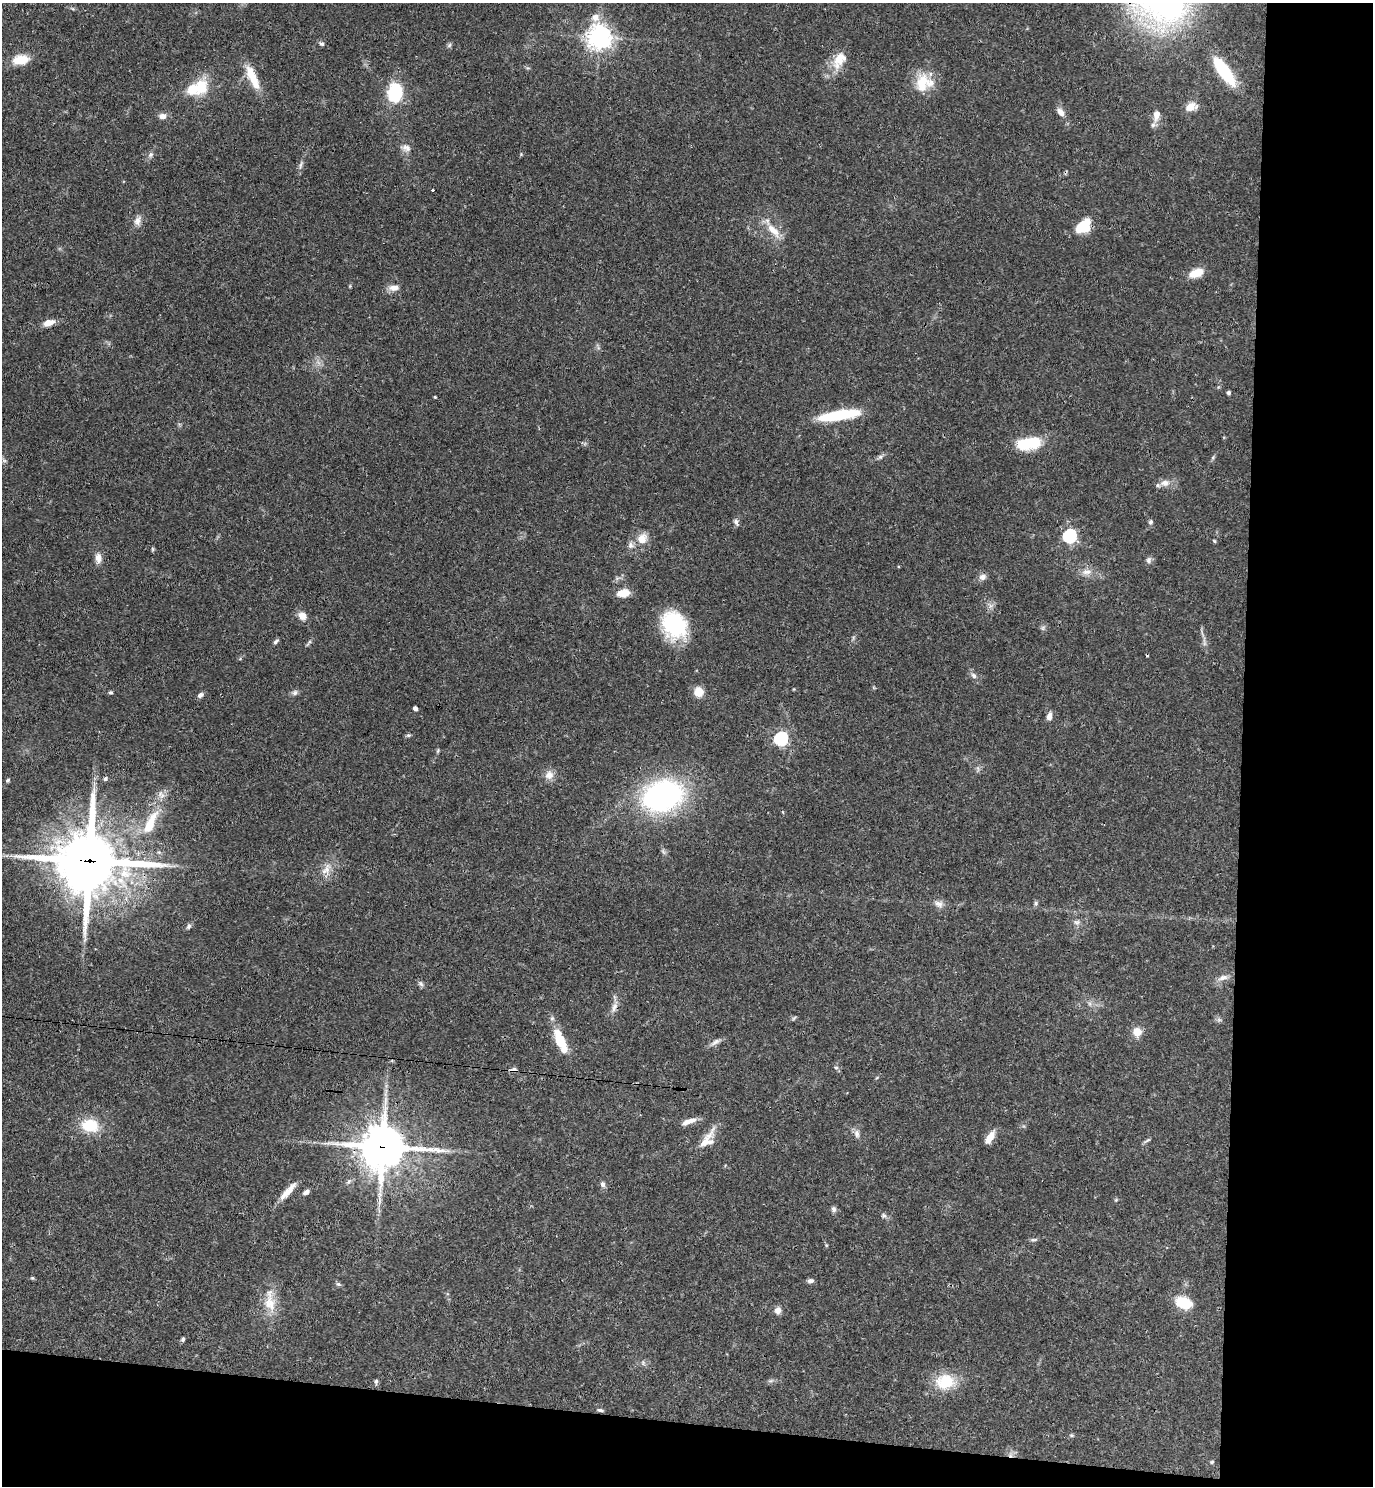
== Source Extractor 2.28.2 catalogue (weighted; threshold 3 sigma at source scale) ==
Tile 9 of 3 x 3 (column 3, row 3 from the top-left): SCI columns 3011-4381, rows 19-1502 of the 4601 x 4479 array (HDU 1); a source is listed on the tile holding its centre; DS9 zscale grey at full resolution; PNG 1375 x 1488 px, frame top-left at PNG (2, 3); no overlay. Shown black and unused: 14% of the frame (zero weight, under 3 of 4 exposures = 6% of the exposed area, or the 3 px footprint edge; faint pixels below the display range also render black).
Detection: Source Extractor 2.28.2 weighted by HDU 2 'WHT'; one run over the whole footprint, this tile lists its part. Background 0.0595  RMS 0.0031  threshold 0.014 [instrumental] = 3 sigma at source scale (4.5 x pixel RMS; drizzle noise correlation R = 1.50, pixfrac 1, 0.05/0.05 arcsec/px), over >= 5 px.
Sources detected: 109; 1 inside a brighter object's white glare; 1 cosmic-ray / hot-pixel residue — not listed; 2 inside a brighter listed object's ellipse — not listed separately; the other 105 listed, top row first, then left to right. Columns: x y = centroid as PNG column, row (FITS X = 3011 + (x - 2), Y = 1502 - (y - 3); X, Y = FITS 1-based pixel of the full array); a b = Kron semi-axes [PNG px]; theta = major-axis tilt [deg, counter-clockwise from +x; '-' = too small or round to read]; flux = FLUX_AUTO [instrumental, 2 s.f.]
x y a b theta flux
595 17 10 9 - 2.4
599 37 9 8 - 210
322 44 7 5 -27 0.64
449 45 7 4 46 0.54
21 60 18 10 8 5.9
840 60 26 15 56 6.1
1224 71 37 11 -54 15
252 77 32 9 -65 7.1
923 83 24 22 44 8.8
201 86 22 17 84 8.4
395 93 11 8 81 30
1191 107 13 8 21 3.5
1061 112 11 7 -50 2
1156 115 16 9 79 2.8
163 116 10 7 9 1.8
406 148 12 9 -23 1.8
521 154 4 4 - 0.32
151 155 8 6 52 0.94
301 165 11 4 71 0.89
433 190 3 3 - 0.49
137 221 13 8 70 1.8
1083 227 16 11 36 10
773 230 23 9 -46 4.7
1196 273 16 9 22 4.7
394 288 14 8 3 2.2
49 323 12 7 18 3
1229 393 4 4 - 0.79
435 397 3 3 - 0.29
839 415 45 10 9 17
1028 443 30 14 8 11
880 457 6 6 - 0.7
4 460 7 4 -1 0.52
1165 483 13 9 3 2.4
736 522 9 6 -66 0.94
1150 522 6 6 - 0.68
1069 536 6 6 - 47
642 539 12 11 - 4.1
1214 541 5 4 - 0.34
630 545 10 7 -80 1.3
153 549 6 4 -89 0.38
98 558 12 8 -86 2.3
1148 560 9 7 87 0.98
1086 572 13 7 7 2.1
982 577 9 8 - 1.4
623 593 15 8 9 4
302 616 11 9 -49 2.4
674 624 29 24 -57 24
1043 628 7 4 90 0.6
276 641 8 5 40 0.69
974 675 9 6 -45 1.1
110 692 5 4 - 0.52
295 692 8 7 - 0.87
699 692 11 10 - 3.6
200 695 7 5 37 1.1
415 708 4 4 - 1.3
1049 716 10 6 74 1.6
408 735 8 4 8 0.51
781 739 6 6 - 52
438 750 7 3 71 0.43
549 775 12 12 - 2.4
105 779 6 5 - 0.5
8 780 6 5 - 0.46
663 796 36 26 16 73
150 823 39 12 65 11
89 861 24 22 -4 1600
326 869 19 10 63 3.5
1036 903 7 6 - 0.63
939 904 12 8 -26 1.8
1077 922 9 7 -11 1.1
189 926 8 6 57 0.76
1223 978 15 7 17 1.8
421 984 9 5 -52 0.77
614 1007 14 6 69 1.7
794 1018 7 4 52 0.42
1137 1032 11 10 - 3.2
559 1038 26 11 -71 7.6
715 1042 15 6 34 1.4
836 1068 6 5 - 0.63
514 1070 8 5 4 0.88
688 1121 20 6 22 2.5
90 1125 21 15 -6 9.3
857 1134 12 7 -80 1.4
990 1137 13 6 56 4
1147 1140 12 3 31 0.64
705 1142 44 8 59 4.5
383 1147 16 15 - 980
603 1184 8 6 -76 0.99
288 1191 26 7 48 3.9
306 1192 8 5 29 1.1
834 1209 8 6 -75 0.84
883 1215 7 6 - 0.68
1033 1240 9 4 0 0.59
32 1278 5 4 - 0.36
811 1281 8 5 7 0.93
338 1284 8 5 -27 0.6
270 1303 21 16 -73 6.2
1184 1303 18 12 -19 8.2
778 1310 8 8 - 1.6
183 1339 5 4 - 0.67
376 1381 7 4 82 0.6
770 1381 7 4 18 0.59
945 1382 23 20 9 10
600 1410 7 4 -14 0.57
1071 1435 5 5 - 0.42
1212 1462 5 4 - 0.4
Overlapping masked pixels (flux is a lower limit): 3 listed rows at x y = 89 861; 514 1070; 383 1147